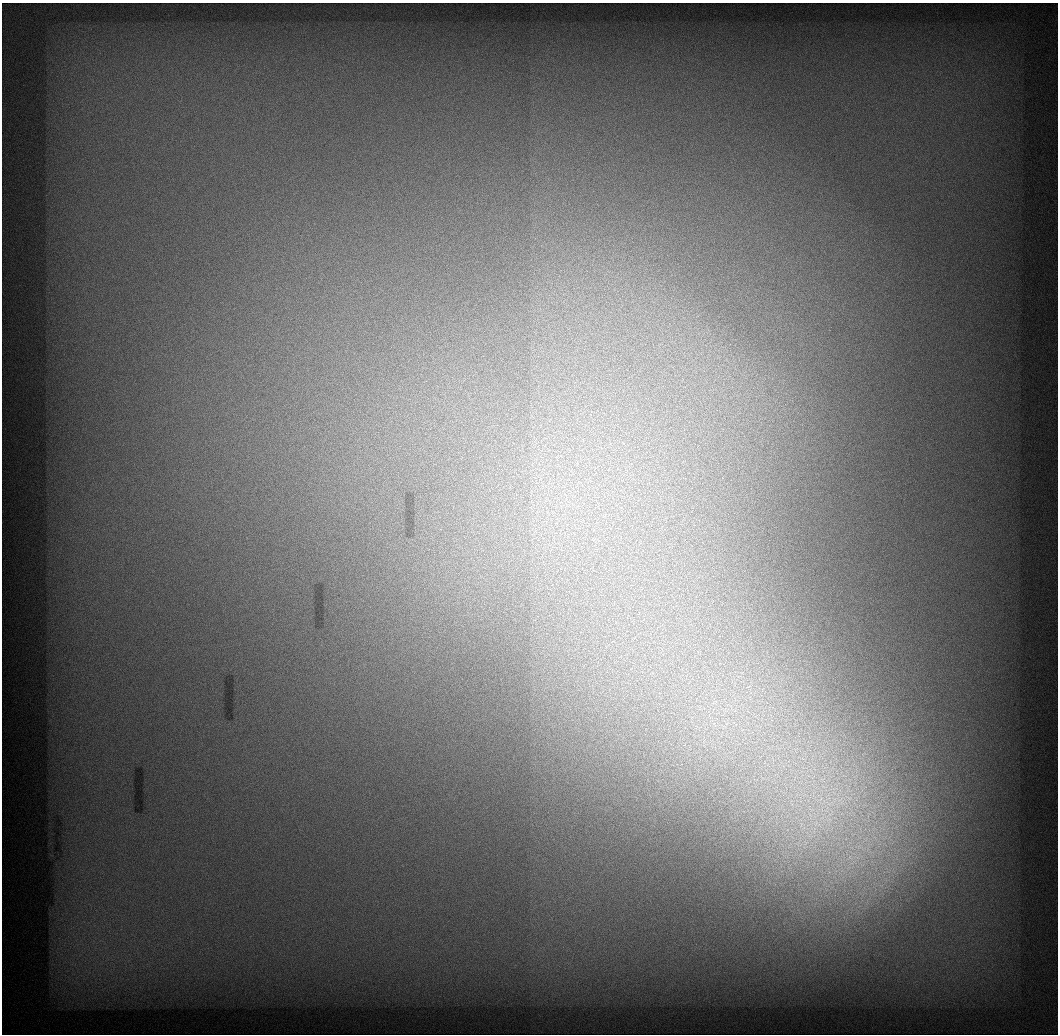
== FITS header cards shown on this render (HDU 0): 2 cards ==
NAXIS1  =                 1056 / Length of Axis 1 (Serial)
NAXIS2  =                 1032 / Length of Axis 2 (Parallel)

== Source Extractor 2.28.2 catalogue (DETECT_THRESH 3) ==
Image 1056 x 1032 px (HDU 0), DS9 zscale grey, 1 PNG px = 1 image px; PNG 1060 x 1036 px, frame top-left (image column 1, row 1032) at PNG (2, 3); no overlay
Background 556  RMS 7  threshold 21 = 3 sigma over >= 5 px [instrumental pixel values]
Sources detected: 6; all 6 listed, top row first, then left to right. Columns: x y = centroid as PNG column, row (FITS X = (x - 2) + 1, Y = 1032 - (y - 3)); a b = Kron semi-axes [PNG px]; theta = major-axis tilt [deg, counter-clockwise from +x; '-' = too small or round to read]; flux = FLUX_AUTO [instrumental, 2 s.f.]
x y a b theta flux
820 799 16 5 32 4500
829 820 12 8 -16 4800
816 823 11 8 76 5300
801 824 10 4 77 2100
859 847 8 4 -18 1800
850 857 10 6 -55 3300